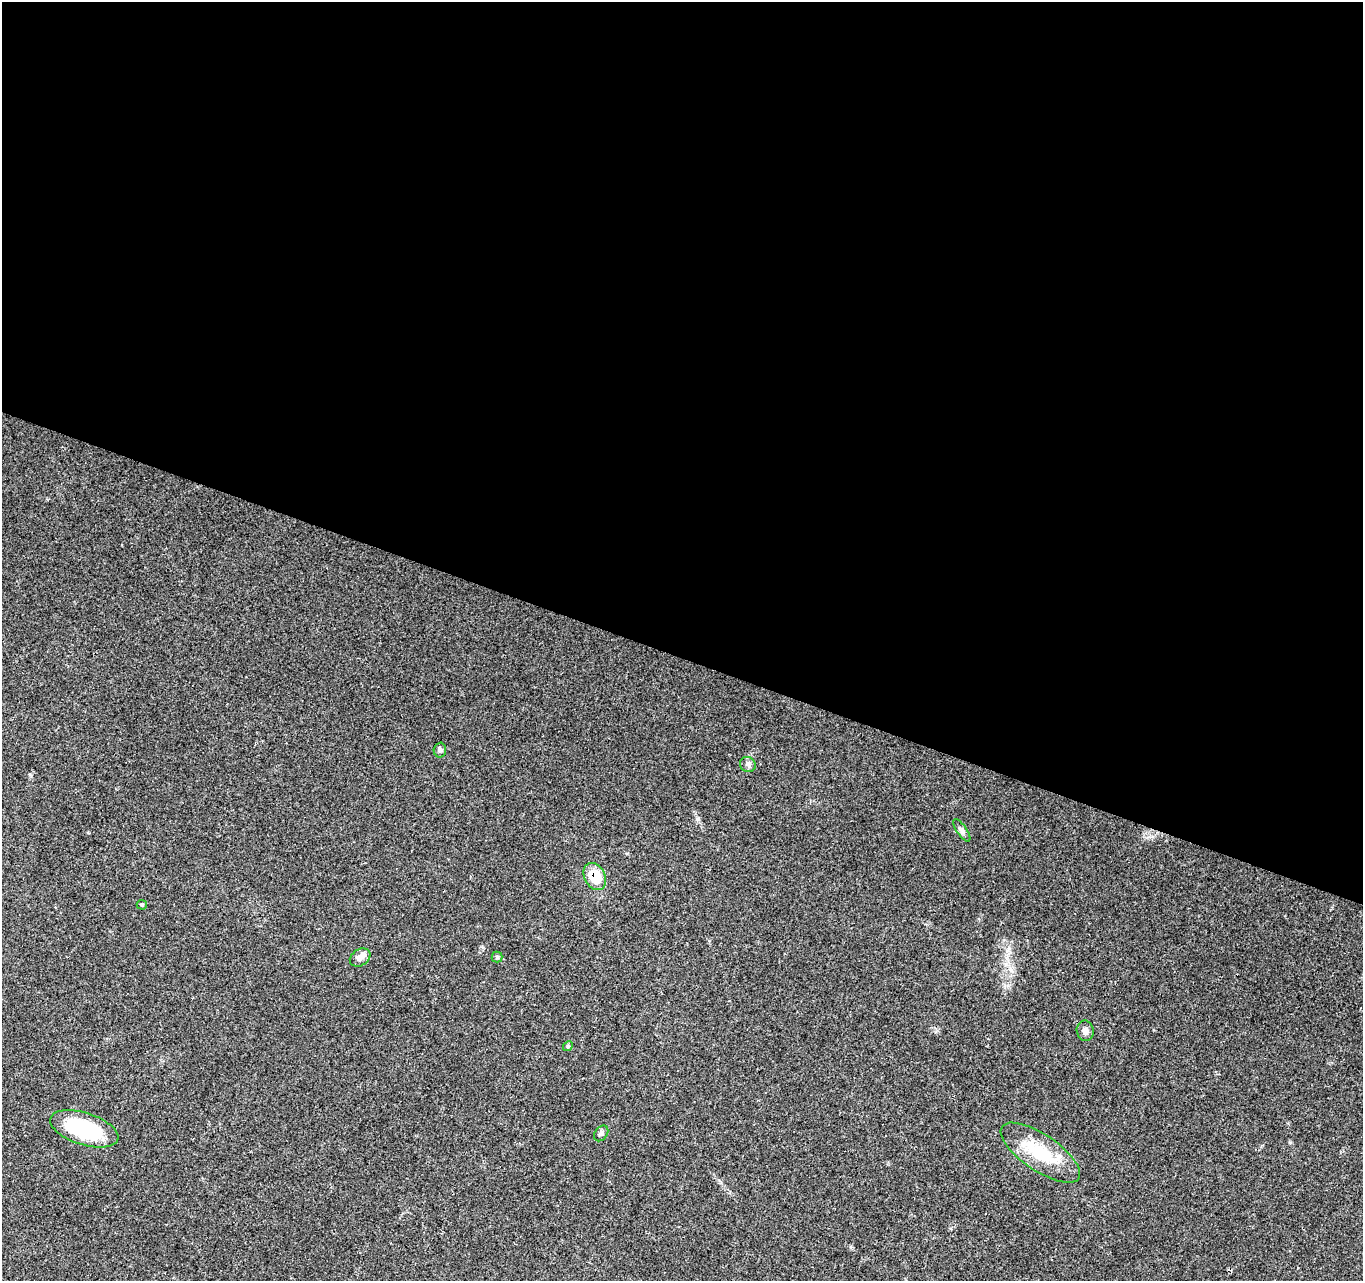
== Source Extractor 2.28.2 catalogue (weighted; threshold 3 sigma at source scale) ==
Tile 3 of 4 x 4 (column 3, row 1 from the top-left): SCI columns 2796-4156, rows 4170-5448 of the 5588 x 5718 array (HDU 1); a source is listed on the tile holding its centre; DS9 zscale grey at full resolution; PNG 1365 x 1283 px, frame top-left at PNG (2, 2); each listed source drawn as its Kron ellipse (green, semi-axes under 4 px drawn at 4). Shown black and unused: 51% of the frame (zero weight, under 3 of 4 exposures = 6% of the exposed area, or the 3 px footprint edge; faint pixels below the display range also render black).
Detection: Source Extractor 2.28.2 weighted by HDU 2 'WHT'; one run over the whole footprint, this tile lists its part. Background 0.0374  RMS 0.0038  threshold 0.0173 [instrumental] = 3 sigma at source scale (4.5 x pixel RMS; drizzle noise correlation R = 1.50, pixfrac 1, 0.0396/0.0396 arcsec/px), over >= 5 px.
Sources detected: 12; all 12 listed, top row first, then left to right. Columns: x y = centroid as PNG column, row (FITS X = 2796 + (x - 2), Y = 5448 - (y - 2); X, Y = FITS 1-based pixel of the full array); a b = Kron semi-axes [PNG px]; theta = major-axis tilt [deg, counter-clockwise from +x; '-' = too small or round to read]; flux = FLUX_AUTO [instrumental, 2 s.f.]
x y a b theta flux
440 750 7 6 - 0.88
748 764 8 7 - 1.1
962 830 13 5 -56 1.2
595 876 14 10 -64 10
142 905 5 5 - 0.5
360 957 11 8 34 2.3
497 957 5 5 - 0.58
1085 1031 10 8 -80 1.9
568 1046 5 4 - 0.46
84 1129 35 16 -18 29
601 1133 8 6 54 1
1040 1153 46 18 -34 18
Overlapping masked pixels (flux is a lower limit): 1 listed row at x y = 595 876